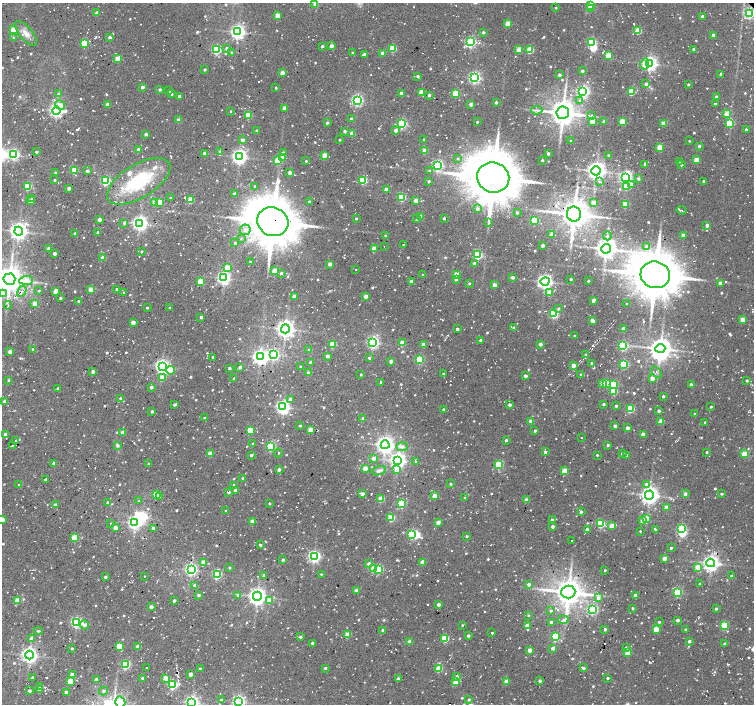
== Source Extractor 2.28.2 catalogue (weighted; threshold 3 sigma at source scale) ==
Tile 7 of 4 x 4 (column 3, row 2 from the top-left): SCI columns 3012-4514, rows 3034-4437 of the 6037 x 5999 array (HDU 1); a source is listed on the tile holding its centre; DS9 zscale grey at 2 x 2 block average (1 PNG px = mean of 2 x 2 image px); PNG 756 x 706 px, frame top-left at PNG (2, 3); each listed source drawn as its Kron ellipse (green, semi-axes under 4 px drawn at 4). Shown black and unused: <1% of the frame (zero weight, under 2 of 3 exposures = <1% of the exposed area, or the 3 px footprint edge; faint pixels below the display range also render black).
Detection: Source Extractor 2.28.2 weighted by HDU 2 'WHT'; one run over the whole footprint, this tile lists its part. Background 0.0536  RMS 0.0087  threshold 0.0391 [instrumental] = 3 sigma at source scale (4.5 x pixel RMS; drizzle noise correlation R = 1.50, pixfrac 1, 0.0396/0.0396 arcsec/px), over >= 5 px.
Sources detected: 955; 8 inside a brighter object's white glare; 16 cosmic-ray / hot-pixel residue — neither listed nor drawn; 2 coinciding with a brighter row at this scale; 9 inside a brighter listed object's ellipse — not listed separately; of the other 920, all 500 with FLUX_AUTO >= 2.34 (the completeness limit of this list) listed and drawn (420 fainter detections not listed), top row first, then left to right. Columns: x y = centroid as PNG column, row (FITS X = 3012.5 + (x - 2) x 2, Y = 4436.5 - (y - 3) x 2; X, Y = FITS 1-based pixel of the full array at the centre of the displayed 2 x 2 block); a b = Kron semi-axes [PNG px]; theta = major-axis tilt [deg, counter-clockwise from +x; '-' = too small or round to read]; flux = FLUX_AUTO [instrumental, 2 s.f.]
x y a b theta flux
315 4 3 3 - 6.9
591 5 3 2 - 28
555 8 2 2 - 2.5
590 9 3 3 - 32
97 13 2 2 - 16
750 13 3 3 - 270
277 16 3 2 - 34
702 17 2 2 - 8
508 23 3 3 - 42
14 30 3 3 - 68
638 31 3 3 - 65
238 32 4 4 - 630
483 32 2 2 - 5.1
26 33 15 6 -50 17
713 35 2 2 - 9
109 37 3 2 - 6.5
14 38 3 3 - 3.3
471 42 3 3 - 320
592 42 3 3 - 160
85 43 3 3 - 110
322 46 2 2 - 4.6
331 46 2 2 - 16
227 48 3 3 - 6
393 48 3 3 - 77
519 49 3 2 - 33
693 49 2 2 - 4.9
216 50 3 3 - 210
530 50 3 3 - 77
232 52 3 2 - 3.3
353 53 2 2 - 3.9
383 53 2 2 - 15
364 55 3 2 - 11
608 55 3 2 - 51
118 58 3 3 - 37
645 64 5 4 - 31
650 64 4 3 - 590
205 69 2 2 - 4.6
582 71 3 2 - 4.2
282 73 2 2 - 26
721 74 2 2 - 7.2
559 75 2 2 - 6.8
418 76 2 2 - 4.4
475 78 3 3 - 390
646 84 2 2 - 8.7
688 84 2 2 - 2.5
142 87 2 2 - 8.2
276 88 2 2 - 3
160 89 2 2 - 4.3
169 91 2 2 - 6.6
422 92 3 3 - 44
583 92 4 3 - 460
631 92 3 3 - 73
401 93 2 2 - 13
58 94 3 3 - 3
171 94 2 2 - 2.9
456 94 3 3 - 89
429 95 2 2 - 4.4
179 96 2 2 - 7.5
716 97 2 2 - 9.1
357 100 3 3 - 390
580 100 4 3 - 3.8
496 102 2 2 - 5.4
471 104 3 2 - 12
715 104 2 2 - 6.2
60 105 5 4 - 13
107 105 2 2 - 18
285 108 2 2 - 18
537 110 6 2 2 4
56 111 4 4 - 550
231 111 2 2 - 2.4
563 113 6 6 - 2900
727 113 3 2 - 36
248 115 3 3 - 83
591 115 3 3 - 2.7
351 119 2 2 - 5
179 120 2 2 - 17
593 121 3 3 - 45
477 122 2 2 - 2.5
604 122 2 2 - 14
622 122 3 3 - 74
327 123 3 2 - 4
664 123 3 2 - 29
730 123 3 3 - 110
402 124 3 3 - 230
257 130 2 2 - 4.5
396 130 3 2 - 8
746 130 2 2 - 5.5
345 131 3 3 - 5.6
146 134 3 3 - 7.2
352 134 3 2 - 27
243 140 3 2 - 11
340 140 2 2 - 2.5
424 140 2 2 - 5.1
571 141 2 2 - 3.9
689 141 2 2 - 2.4
699 146 3 3 - 3.9
659 147 3 2 - 38
138 150 3 2 - 9.7
219 151 3 3 - 2.5
425 151 3 2 - 35
36 152 2 2 - 4.8
205 153 2 2 - 14
283 153 3 3 - 11
14 154 3 3 - 340
548 154 2 2 - 6.2
324 155 3 2 - 30
608 155 3 3 - 2.6
239 157 4 4 - 740
283 157 3 2 - 19
458 158 3 3 - 2.5
542 160 2 2 - 3
696 160 3 2 - 37
278 161 3 3 - 82
306 161 2 2 - 2.6
680 161 2 2 - 7.6
645 164 2 2 - 8.7
438 165 3 3 - 300
681 165 3 3 - 3.1
429 170 3 3 - 3.8
74 171 3 3 - 80
87 171 3 3 - 6.5
596 171 4 4 - 1300
290 172 2 2 - 14
55 173 3 2 - 2.8
493 178 16 15 - 9700
625 178 4 3 - 450
638 178 3 3 - 3.7
55 180 2 2 - 2.5
363 180 3 3 - 130
105 181 3 3 - 210
139 181 36 16 31 130
429 181 2 2 - 4.2
599 181 3 3 - 4.1
704 181 2 2 - 4.4
631 184 4 3 - 11
28 186 3 3 - 84
255 186 3 2 - 4
626 187 3 3 - 45
69 188 2 2 - 11
386 189 2 2 - 17
234 194 3 3 - 5.4
402 197 3 3 - 150
32 198 2 2 - 2.5
171 198 2 2 - 2.8
190 200 3 3 - 54
31 201 3 2 - 17
416 201 2 2 - 23
159 202 3 3 - 74
309 202 2 2 - 6.4
154 203 3 3 - 21
593 203 3 2 - 19
625 204 3 3 - 89
477 209 3 3 - 5.9
681 210 5 2 - 2.6
517 212 3 2 - 3.1
574 214 7 7 - 3600
421 216 2 2 - 11
356 218 2 2 - 2.9
444 218 2 2 - 3.7
417 219 2 2 - 2.9
99 220 3 3 - 9.5
534 220 3 3 - 130
273 222 16 14 -26 9000
124 223 4 3 - 2.8
140 223 4 4 - 730
489 223 4 3 - 2.3
707 225 2 2 - 13
245 230 5 5 - 12
19 231 4 4 - 1200
98 232 2 2 - 3.5
75 234 2 2 - 6.8
552 234 2 2 - 15
683 235 2 2 - 23
385 236 2 2 - 2.7
607 236 4 3 - 3
241 239 3 3 - 2.4
235 243 2 2 - 4.1
403 245 3 2 - 4.5
543 245 2 2 - 8.3
384 246 2 2 - 2.4
647 247 4 4 - 13
374 248 3 3 - 33
49 249 2 2 - 15
606 249 5 4 - 1900
141 252 2 2 - 2.9
55 254 2 2 - 9.6
478 255 3 3 - 160
103 257 2 2 - 11
250 262 2 2 - 3.3
474 263 3 3 - 5.5
330 264 2 2 - 13
227 268 3 3 - 53
356 269 2 2 - 2.5
275 271 3 3 - 45
281 273 3 3 - 4.2
456 274 3 2 - 25
423 275 3 3 - 3.7
655 275 15 13 -15 8200
513 277 3 2 - 8.5
224 278 4 4 - 460
9 279 6 6 - 2900
456 279 3 3 - 4.4
571 279 2 2 - 3.9
26 280 7 4 3 33
200 281 3 3 - 39
411 281 2 2 - 7.8
545 281 5 4 - 670
588 281 2 2 - 3.1
469 283 3 2 - 2.9
720 283 3 2 - 8.6
494 285 3 2 - 23
91 289 3 2 - 37
117 289 3 2 - 2.7
22 291 6 3 60 6.2
39 291 2 2 - 3.1
55 291 3 2 - 24
124 292 3 2 - 2.7
549 293 3 3 - 40
2 294 3 3 - 26
294 296 2 2 - 16
366 296 2 2 - 15
60 298 2 2 - 4.1
593 300 4 2 - 10
78 301 2 2 - 3.6
35 304 3 3 - 28
627 304 2 2 - 3.1
8 305 4 2 - 2.7
147 308 2 2 - 3.3
169 308 2 2 - 2.6
558 309 4 3 - 3.3
554 314 3 3 - 170
201 317 2 2 - 5.3
743 320 3 3 - 29
592 321 3 2 - 19
133 322 2 2 - 22
514 328 2 2 - 3.8
285 329 4 4 - 1100
457 329 2 2 - 6
623 329 2 2 - 16
575 336 3 2 - 3.1
480 340 3 3 - 5.1
373 342 3 3 - 400
402 343 3 3 - 35
332 344 3 3 - 69
540 344 3 2 - 7
423 345 2 2 - 21
623 346 3 3 - 180
660 348 5 4 - 1800
33 349 2 2 - 6.6
309 350 2 2 - 5.7
10 352 2 2 - 14
273 354 4 3 - 320
586 355 3 2 - 2.6
327 356 2 2 - 11
213 357 2 2 - 2.6
260 357 4 4 - 720
369 358 3 3 - 3.6
420 360 3 3 - 150
391 361 3 2 - 10
310 362 3 2 - 5
591 363 2 2 - 2.4
624 364 3 3 - 160
573 365 3 3 - 16
162 366 4 4 - 640
240 367 3 3 - 6.4
301 367 2 2 - 3.8
229 368 2 2 - 3.8
170 370 4 4 - 34
93 371 3 2 - 7.5
657 372 6 2 -51 3
308 373 2 2 - 19
443 373 2 2 - 3.3
361 374 2 2 - 2.5
581 375 3 2 - 7.8
525 376 2 2 - 6.4
163 378 3 3 - 29
234 378 3 2 - 2.7
652 378 2 2 - 22
8 380 3 2 - 2.4
747 381 3 3 - 3.5
381 382 4 2 - 3.5
602 383 3 3 - 18
606 383 3 3 - 31
613 385 3 3 - 120
691 385 2 2 - 8.7
151 387 2 2 - 6.7
58 388 2 2 - 5.7
614 391 3 3 - 61
663 396 2 2 - 5.5
120 398 3 3 - 4.5
291 399 3 3 - 7.5
5 401 2 2 - 17
175 404 3 2 - 3.9
604 404 2 2 - 4.2
510 405 2 2 - 9.2
616 406 3 2 - 3.1
283 407 4 4 - 600
711 407 2 2 - 2.4
443 409 2 2 - 3.6
630 409 3 3 - 100
152 411 2 2 - 5.2
659 411 3 2 - 4.7
695 414 3 2 - 2.5
205 418 2 2 - 4.6
363 419 2 2 - 13
531 421 2 2 - 20
661 421 3 3 - 39
705 422 2 2 - 2.7
300 426 3 2 - 2.7
615 426 2 2 - 10
627 428 2 2 - 14
250 430 3 3 - 51
310 430 3 3 - 30
535 431 2 2 - 4.4
123 432 3 2 - 21
6 434 3 2 - 19
643 434 2 2 - 19
581 437 2 2 - 2.5
506 440 2 2 - 4.3
16 441 2 2 - 4.7
253 444 2 2 - 3.8
12 445 2 2 - 2.6
117 445 3 3 - 4.6
385 445 4 4 - 1100
608 445 2 2 - 6.2
271 446 3 3 - 190
402 447 6 4 1 8.3
545 452 2 2 - 6.2
707 452 2 2 - 2.6
278 453 4 2 - 2.7
622 453 3 3 - 4.5
210 454 3 3 - 36
744 454 3 3 - 40
251 455 3 2 - 4.9
597 455 2 2 - 3
627 455 2 2 - 3
374 458 3 3 - 12
397 460 4 4 - 790
415 461 3 2 - 2.4
54 463 2 2 - 9.4
148 464 2 2 - 2.6
499 465 3 3 - 120
365 468 3 3 - 23
279 469 3 2 - 6.7
396 470 4 3 - 20
379 471 7 4 18 8
565 471 3 3 - 59
243 478 2 2 - 3.6
45 479 3 3 - 4.5
18 484 2 2 - 2.4
451 484 2 2 - 2.6
647 484 3 3 - 14
234 485 3 3 - 3.8
236 490 2 2 - 21
228 492 3 2 - 4.6
156 494 3 3 - 53
362 494 3 2 - 13
685 494 2 2 - 8.5
722 494 2 2 - 4
649 495 4 4 - 1100
435 496 3 2 - 30
159 497 4 3 - 2.7
465 498 3 3 - 2.8
381 499 3 3 - 54
526 500 2 2 - 21
139 501 2 2 - 2.5
108 502 3 3 - 4.4
269 503 2 2 - 3
402 504 3 3 - 130
56 505 2 2 - 16
667 507 3 2 - 17
226 511 2 2 - 2.4
581 512 2 2 - 5.4
391 518 3 3 - 81
646 518 3 3 - 23
2 520 3 3 - 30
552 520 3 3 - 6.3
253 521 3 2 - 31
643 521 3 3 - 31
438 522 2 2 - 18
134 523 4 4 - 410
110 524 3 3 - 2.3
601 524 3 3 - 140
612 526 3 3 - 39
553 527 3 3 - 5.9
115 528 2 2 - 22
153 528 3 3 - 6.6
587 529 2 2 - 10
655 529 2 2 - 3
681 529 3 3 - 150
640 531 2 2 - 3.5
411 535 3 3 - 170
467 536 2 2 - 3.7
75 538 3 3 - 60
572 540 2 2 - 2.4
260 545 2 2 - 5.6
671 548 2 2 - 4
314 556 3 3 - 440
665 558 2 2 - 23
283 560 2 2 - 6
203 562 3 3 - 20
423 562 3 3 - 25
711 563 4 4 - 890
369 564 3 3 - 14
698 567 3 3 - 47
229 568 2 2 - 2.3
373 568 3 3 - 41
191 569 4 3 - 450
379 569 3 3 - 120
605 570 2 2 - 2.9
321 574 2 2 - 2.5
217 575 3 3 - 180
144 576 2 2 - 3.7
264 576 3 2 - 5.7
731 576 2 2 - 2.6
105 577 2 2 - 5.3
529 584 3 3 - 6.1
700 584 2 2 - 3
195 586 3 2 - 12
357 590 3 3 - 15
568 592 7 6 - 3200
678 592 3 3 - 150
199 595 2 2 - 5.2
238 595 3 3 - 5
257 596 4 4 - 1200
635 596 2 2 - 14
598 598 3 3 - 8.9
17 600 3 3 - 42
174 600 2 2 - 5.8
269 601 3 3 - 23
439 605 2 2 - 12
151 607 2 2 - 12
633 608 2 2 - 2.6
716 609 2 2 - 4.6
593 610 3 3 - 240
551 611 3 3 - 3.2
528 615 2 2 - 2.6
563 620 5 4 - 5.5
677 620 3 3 - 6
76 622 3 3 - 320
551 622 2 2 - 4.9
659 622 2 2 - 3
85 625 4 4 - 11
462 625 2 2 - 2.5
527 625 2 2 - 19
724 625 3 3 - 110
605 629 2 2 - 6.4
656 629 3 3 - 41
685 629 2 2 - 2.8
383 630 2 2 - 5.9
38 631 4 2 - 2.7
492 633 2 2 - 3.4
347 635 3 3 - 36
468 636 2 2 - 6.5
300 637 2 2 - 5.5
555 637 3 3 - 170
445 638 3 3 - 90
32 639 2 2 - 15
410 641 3 2 - 24
689 641 2 2 - 5.2
312 643 3 2 - 6.2
725 644 2 2 - 7.4
119 646 3 3 - 64
138 647 3 2 - 23
626 647 3 3 - 2.6
72 648 2 2 - 3.2
553 648 2 2 - 18
529 650 3 3 - 19
628 653 3 3 - 54
29 655 4 4 - 770
126 665 3 3 - 170
146 668 3 2 - 4.7
200 668 2 2 - 2.4
325 668 3 3 - 3.5
583 668 3 3 - 5.2
439 669 3 3 - 60
191 674 3 2 - 12
72 675 3 3 - 16
457 677 3 3 - 15
32 678 2 2 - 4.1
142 678 2 2 - 4.5
166 678 3 2 - 37
608 678 2 2 - 2.7
97 679 2 2 - 13
398 679 2 2 - 11
71 681 3 3 - 55
506 681 2 2 - 19
540 681 2 2 - 5.2
456 682 3 3 - 38
172 685 3 3 - 200
40 686 3 3 - 4.1
39 690 2 2 - 14
29 691 2 2 - 6.1
104 691 4 4 - 4.6
66 692 2 2 - 7.2
469 699 3 2 - 3.7
221 700 2 2 - 4
239 701 4 3 - 470
120 702 5 5 - 42
192 702 4 3 - 570
Overlapping masked pixels (flux is a lower limit): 2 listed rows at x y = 750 13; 273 222
Isophote crosses this tile's border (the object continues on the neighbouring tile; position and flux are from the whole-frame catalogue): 8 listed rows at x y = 315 4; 750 13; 9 279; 2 294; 2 520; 239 701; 120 702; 192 702